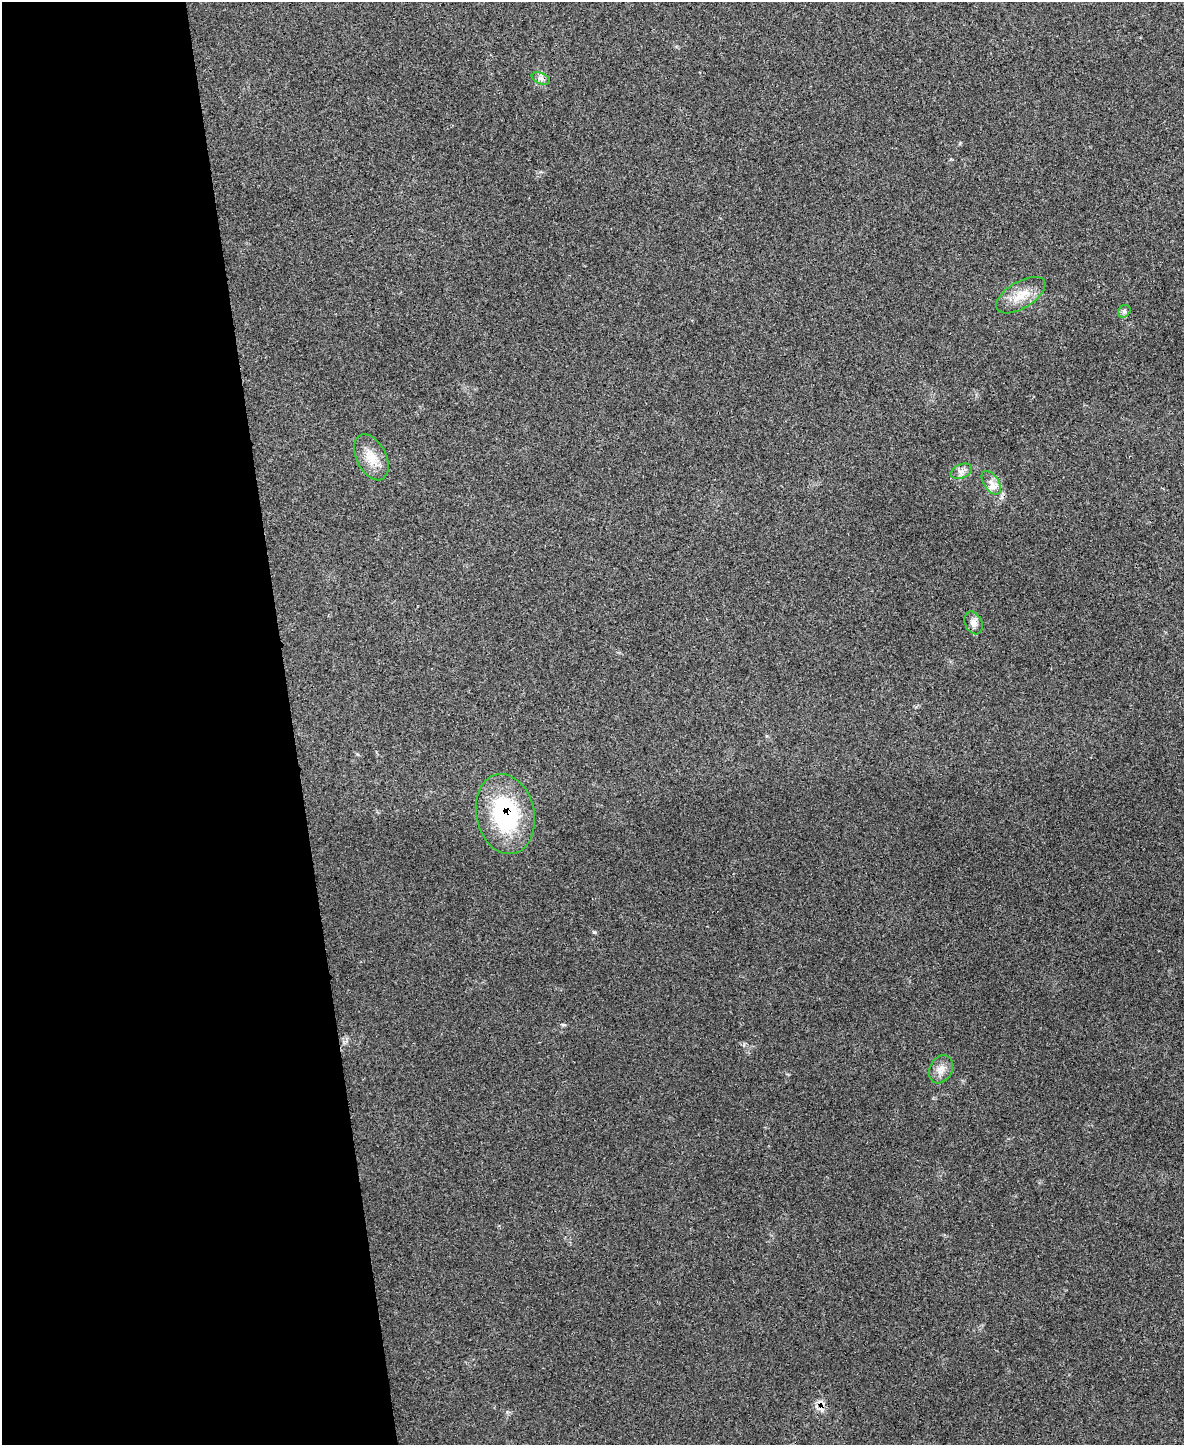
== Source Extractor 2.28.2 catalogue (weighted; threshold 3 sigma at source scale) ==
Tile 5 of 4 x 3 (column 1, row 2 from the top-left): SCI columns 1-1182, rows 1581-3023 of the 4735 x 4709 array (HDU 1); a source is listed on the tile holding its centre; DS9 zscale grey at full resolution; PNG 1186 x 1447 px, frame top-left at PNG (2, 2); each listed source drawn as its Kron ellipse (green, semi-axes under 4 px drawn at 4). Shown black and unused: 25% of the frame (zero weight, under 3 of 4 exposures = <1% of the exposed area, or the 3 px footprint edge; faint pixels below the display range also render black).
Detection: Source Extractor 2.28.2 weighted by HDU 2 'WHT'; one run over the whole footprint, this tile lists its part. Background 0.0442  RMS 0.0051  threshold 0.023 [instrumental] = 3 sigma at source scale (4.5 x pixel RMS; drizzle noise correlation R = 1.50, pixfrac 1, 0.05/0.05 arcsec/px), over >= 5 px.
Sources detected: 10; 1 cosmic-ray / hot-pixel residue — neither listed nor drawn; the other 9 listed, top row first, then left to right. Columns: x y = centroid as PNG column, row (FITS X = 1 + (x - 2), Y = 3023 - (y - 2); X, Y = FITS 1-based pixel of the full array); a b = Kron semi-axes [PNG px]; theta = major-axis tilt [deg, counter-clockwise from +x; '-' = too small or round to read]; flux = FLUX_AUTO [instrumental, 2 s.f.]
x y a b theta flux
541 79 10 5 -22 1.7
1021 295 27 13 31 9.5
1124 311 7 5 47 1.2
371 457 24 15 -63 9
961 471 11 7 23 2.5
991 483 13 7 -55 3.8
973 623 12 8 -65 3.1
505 814 40 29 -78 51
941 1069 15 11 62 4.3
Overlapping masked pixels (flux is a lower limit): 1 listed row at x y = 505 814